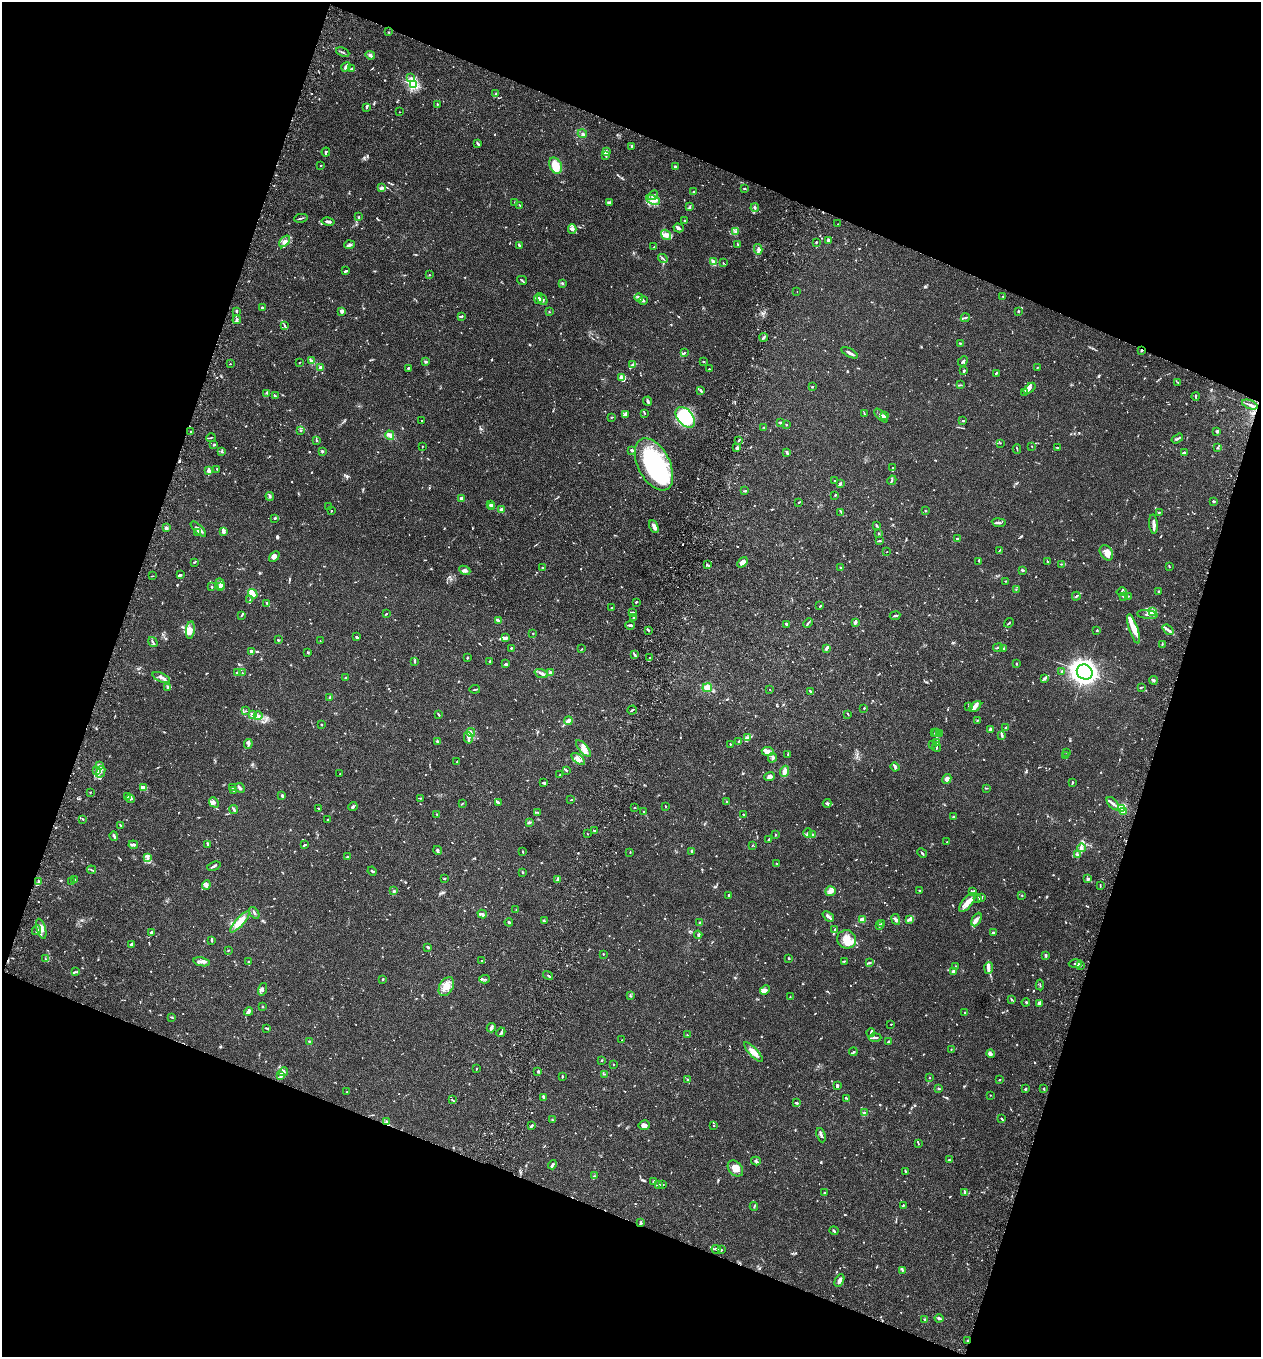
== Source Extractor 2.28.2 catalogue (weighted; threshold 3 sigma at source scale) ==
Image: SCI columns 191-5225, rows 28-5444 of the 5545 x 5468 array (HDU 1 of 3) = the unmasked area's bounding box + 8 px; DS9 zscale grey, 4 x 4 block average (1 PNG px = mean of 4 x 4 image px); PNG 1263 x 1359 px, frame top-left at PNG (2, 2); each listed source drawn as its Kron ellipse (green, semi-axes under 4 px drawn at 4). Shown black and unused: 39% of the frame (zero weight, under 3 of 6 exposures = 3% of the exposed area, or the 3 px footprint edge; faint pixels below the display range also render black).
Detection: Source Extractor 2.28.2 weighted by HDU 2 'WHT'. Background 0.0167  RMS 0.0019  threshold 0.00797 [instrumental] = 3 sigma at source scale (4.09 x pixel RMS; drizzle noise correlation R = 1.36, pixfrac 0.8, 0.05/0.05 arcsec/px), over >= 5 px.
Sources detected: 1287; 10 too faint to see at this stretch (4 x 4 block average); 2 inside a brighter object's white glare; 10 cosmic-ray / hot-pixel residue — neither listed nor drawn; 64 coinciding with a brighter row at this scale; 112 inside a brighter listed object's ellipse — not listed separately; of the other 1089, all 500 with FLUX_AUTO >= 0.651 (the completeness limit of this list) listed and drawn (589 fainter detections not listed), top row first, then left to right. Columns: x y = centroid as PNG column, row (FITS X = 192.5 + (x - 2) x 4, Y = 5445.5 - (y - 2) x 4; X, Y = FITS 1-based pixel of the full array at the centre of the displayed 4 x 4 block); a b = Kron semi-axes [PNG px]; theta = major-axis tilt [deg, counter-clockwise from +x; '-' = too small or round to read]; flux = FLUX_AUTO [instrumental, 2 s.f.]
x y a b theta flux
389 32 2 2 - 0.71
343 52 7 2 -24 1.5
370 55 5 3 - 2.3
346 67 5 3 - 3.1
352 69 3 3 - 2.2
411 78 3 2 - 1.2
413 84 2 2 - 170
496 93 4 3 - 1.2
437 104 2 2 - 0.94
366 108 3 2 - 0.87
399 112 2 2 - 0.67
582 133 5 2 - 1.4
478 143 4 2 - 3.2
632 146 3 2 - 0.98
326 152 4 2 - 1.8
606 152 3 3 - 4.6
606 156 2 2 - 1
321 165 2 2 - 0.68
556 166 8 6 -61 24
675 167 3 2 - 1.8
382 188 3 3 - 2.7
744 189 2 2 - 1.4
693 192 3 2 - 0.91
653 195 5 3 - 2.6
653 200 7 4 -25 6.6
515 202 2 2 - 0.76
609 202 3 2 - 1.1
520 205 3 2 - 0.77
690 207 2 2 - 0.82
755 208 4 2 - 1.8
359 217 3 2 - 1.1
301 218 7 2 13 1.5
328 221 6 2 -11 3.3
685 221 3 2 - 1.8
838 224 2 2 - 0.68
679 228 5 3 - 2.7
572 229 4 4 - 4.5
736 232 4 2 - 1.5
666 235 5 3 - 3.9
828 240 4 3 - 1.9
285 241 7 4 47 3.9
816 242 2 2 - 1.1
349 245 5 3 - 2.5
520 245 3 3 - 1.4
738 245 3 2 - 1.3
654 247 2 2 - 1.4
758 249 5 2 - 3.2
663 258 5 2 - 1.3
713 261 2 2 - 3.5
723 263 2 2 - 0.74
346 271 3 2 - 1.4
429 275 2 2 - 1.3
522 280 5 2 - 1.3
562 283 3 2 - 1
797 291 2 2 - 0.93
1003 296 2 2 - 0.75
639 298 4 3 - 2.4
538 299 5 3 - 4.7
542 299 6 2 -55 1.8
643 300 4 2 - 2
262 308 2 2 - 2.9
236 311 2 2 - 2.3
342 311 2 2 - 6.4
1018 311 3 2 - 1.4
549 312 2 2 - 0.8
461 317 3 2 - 1.1
965 318 4 2 - 1.5
237 320 4 2 - 2
285 326 3 2 - 1.1
764 337 4 2 - 1.6
960 343 3 2 - 0.79
1142 350 3 2 - 0.72
684 353 3 2 - 0.98
849 353 9 2 -29 4.4
312 361 4 2 - 1.6
704 361 2 2 - 1.1
963 361 5 2 - 1.7
300 362 3 2 - 0.65
426 362 3 3 - 1.5
230 364 2 2 - 0.76
633 365 3 2 - 2.1
320 367 3 2 - 3.4
1037 367 2 2 - 0.89
408 368 2 2 - 1.4
709 369 3 2 - 0.93
964 371 4 2 - 1.2
996 373 4 2 - 1.4
622 378 4 3 - 2.6
1178 382 4 2 - 0.72
961 385 3 2 - 0.84
812 387 2 2 - 1.3
1030 388 7 3 39 2.7
701 390 4 2 - 2
267 393 3 2 - 0.74
1025 393 4 2 - 1.3
275 396 3 2 - 1.7
1196 396 4 2 - 1
648 401 4 2 - 2.5
1250 404 8 2 -19 2.1
644 413 2 2 - 0.73
864 413 3 2 - 1.2
625 415 4 3 - 1.6
884 415 3 2 - 0.92
881 416 9 2 -45 2.5
611 417 3 2 - 1.2
685 417 12 7 -49 63
421 421 2 2 - 1
963 421 2 2 - 1.5
780 423 2 2 - 0.77
786 425 2 2 - 0.92
764 427 2 2 - 0.71
301 430 2 2 - 1.1
191 432 2 2 - 2
1217 432 3 2 - 1.4
390 435 5 4 - 4.1
211 438 5 2 - 1.1
1177 438 6 2 31 2.1
739 440 3 2 - 0.86
316 441 2 2 - 0.91
1000 443 3 2 - 0.67
214 445 3 2 - 1.1
422 446 2 2 - 0.65
1032 446 2 2 - 1.2
737 447 3 2 - 1.2
1057 447 3 2 - 0.66
1217 448 2 2 - 0.75
1017 449 5 2 - 1
632 450 4 2 - 2.1
322 451 2 2 - 1.8
222 452 3 3 - 1.5
787 452 4 2 - 2.8
1184 453 3 2 - 1.5
654 464 28 16 -63 140
893 468 2 2 - 1.3
217 469 2 2 - 0.84
208 471 3 3 - 3.6
835 480 2 2 - 0.84
892 480 5 2 - 1.3
840 484 3 2 - 1.9
745 491 3 2 - 1.6
835 495 2 2 - 0.75
270 496 4 3 - 1.8
461 498 2 2 - 15
1213 501 2 2 - 2.9
799 502 2 2 - 0.68
490 504 3 2 - 1.3
329 506 3 2 - 1.3
492 507 4 3 - 2.1
501 509 3 3 - 2.1
331 511 2 2 - 1.1
925 511 3 2 - 0.83
841 512 4 2 - 1
1159 512 2 2 - 1
275 518 3 2 - 1.2
999 523 7 2 -7 2.1
1153 524 10 2 -86 5.3
876 525 3 2 - 1.8
654 527 7 3 -67 3.5
166 528 2 2 - 3.9
198 529 10 3 -45 5.2
223 531 3 3 - 2.8
198 532 2 2 - 9.6
878 534 3 2 - 0.81
957 539 2 2 - 6.5
880 541 2 2 - 1
999 550 3 2 - 0.82
887 552 2 2 - 0.94
1106 553 8 6 -56 7.3
274 557 6 3 40 4.7
979 561 3 2 - 0.71
194 562 3 2 - 1.1
742 562 6 4 49 7.3
1047 562 4 2 - 1.5
1061 564 2 2 - 0.93
707 565 4 2 - 1.5
1169 566 3 2 - 0.87
543 567 3 2 - 0.94
841 568 3 2 - 1.1
465 570 6 3 -24 2.5
1022 570 3 2 - 1.4
180 575 4 2 - 1.7
152 576 3 2 - 0.71
1005 581 2 2 - 0.98
220 584 6 3 -68 5.2
212 587 2 2 - 1.3
220 587 2 2 - 7.4
1016 589 2 2 - 0.65
1121 592 5 4 - 2.6
1159 592 3 2 - 1.2
253 594 5 4 - 4.1
1076 596 4 2 - 1.4
1123 596 4 3 - 1.6
1128 596 2 2 - 0.71
250 600 2 2 - 0.84
636 602 2 2 - 1.5
267 603 3 2 - 1.8
820 606 2 2 - 1.1
611 608 2 2 - 1.4
632 612 3 2 - 0.79
1152 612 4 3 - 3
386 614 2 2 - 0.7
242 615 3 2 - 1.3
1147 615 10 2 -6 3.4
895 616 5 2 - 1.7
633 617 2 2 - 0.92
498 620 3 2 - 1.3
855 622 3 2 - 3.4
808 623 5 2 - 1.2
1009 623 5 2 - 1.3
787 624 3 2 - 4.1
630 625 5 2 - 1.6
1133 629 15 4 -72 12
190 630 9 3 82 7.1
648 630 3 2 - 2
1168 630 6 3 -40 2.7
1097 631 2 2 - 0.89
533 633 2 2 - 0.77
357 637 3 3 - 1.5
506 638 4 3 - 2.2
278 640 2 2 - 1.4
320 641 2 2 - 0.73
153 642 5 2 - 1.4
1162 644 3 2 - 0.97
511 648 2 2 - 1.8
826 648 3 2 - 2.2
998 648 5 2 - 1.2
1003 648 2 2 - 0.93
582 649 2 2 - 0.9
251 651 2 2 - 5.6
308 653 3 2 - 1.2
635 655 2 2 - 0.81
467 658 3 2 - 1
650 658 3 2 - 0.84
415 662 3 2 - 1.2
490 662 2 2 - 1.3
505 664 3 2 - 1.6
1016 664 2 2 - 1.5
1062 671 2 2 - 1.8
237 672 3 2 - 0.86
1085 672 8 7 - 940
242 673 2 2 - 0.72
541 673 7 3 -19 3.1
550 673 2 2 - 3.1
161 678 9 3 -24 4.3
346 678 3 2 - 0.9
1045 679 4 3 - 1.8
1153 680 4 3 - 1.8
168 687 4 3 - 2.5
1141 687 3 2 - 0.83
707 688 5 4 - 7.1
475 689 5 2 - 1
770 689 2 2 - 0.67
811 692 3 2 - 1.3
329 697 2 2 - 1.8
975 706 7 4 42 4.8
969 707 4 2 - 0.82
864 708 2 2 - 1.9
632 710 5 2 - 1.2
246 711 2 2 - 0.67
438 714 3 2 - 1.9
848 714 3 2 - 1.1
252 715 3 3 - 1.8
258 716 4 2 - 2.1
568 721 4 2 - 11
977 721 2 2 - 1.4
321 724 2 2 - 2.5
1006 728 2 2 - 1.5
990 729 3 3 - 2
471 732 4 2 - 1.9
937 732 2 2 - 0.78
934 733 3 2 - 0.66
940 733 2 2 - 0.73
1002 735 3 2 - 1.2
468 737 6 3 -75 3.2
748 737 3 3 - 1.8
437 741 4 2 - 1.1
739 742 3 2 - 0.71
936 742 2 2 - 1.5
248 744 5 3 - 2.5
730 744 2 2 - 1.2
932 744 4 2 - 0.9
936 747 5 2 - 1.2
584 749 10 3 -49 5.2
768 751 6 4 -5 7
1067 752 2 2 - 0.99
788 754 3 2 - 0.88
1065 756 2 2 - 1.8
772 758 5 3 - 2.1
578 759 8 4 -40 5.6
457 762 2 2 - 1.4
99 765 4 3 - 2
895 767 4 2 - 5.3
566 770 4 2 - 1.4
97 771 3 2 - 2.1
784 771 5 3 - 4.8
101 772 6 2 63 2.7
340 773 2 2 - 0.65
560 775 2 2 - 0.76
769 777 5 4 - 3.1
947 779 5 3 - 4.5
1072 782 3 2 - 1.3
544 783 3 2 - 1.8
144 788 4 3 - 2.7
232 788 3 2 - 1
240 788 5 3 - 2.2
986 788 4 2 - 0.77
234 790 2 2 - 1.3
90 792 2 2 - 0.98
128 796 3 2 - 0.71
282 796 3 2 - 1.8
420 798 3 2 - 0.73
130 799 4 2 - 1.9
571 800 3 2 - 0.78
214 802 6 3 -47 2.7
498 802 3 2 - 0.78
727 802 2 2 - 0.76
462 803 2 2 - 0.78
827 803 4 2 - 1.1
1113 804 8 3 -48 3.4
353 806 5 2 - 1.9
665 806 2 2 - 1
318 808 2 2 - 0.73
635 808 2 2 - 0.92
1121 808 3 3 - 29
234 809 4 2 - 2.2
644 811 2 2 - 0.67
538 812 3 2 - 0.82
1124 812 2 2 - 2.1
437 814 2 2 - 1.1
743 815 3 2 - 0.76
954 817 2 2 - 2.7
83 819 4 2 - 0.87
328 820 2 2 - 0.82
529 822 2 2 - 1.7
121 825 3 2 - 0.95
594 831 2 2 - 1.2
808 833 5 4 - 2.8
587 834 2 2 - 0.68
813 834 4 2 - 1
775 835 3 2 - 0.94
114 836 4 2 - 2.9
768 840 3 2 - 1.6
947 842 2 2 - 0.78
133 845 5 2 - 3.7
207 845 3 2 - 0.93
304 845 4 2 - 1.1
752 846 2 2 - 0.69
1081 848 4 3 - 2.7
437 850 4 2 - 1.9
523 851 3 2 - 0.92
691 851 3 2 - 1.5
630 852 2 2 - 0.69
922 853 5 2 - 1.5
1077 855 3 2 - 1
147 857 3 2 - 1.1
347 857 2 2 - 0.85
777 863 2 2 - 0.89
214 866 7 2 19 1.8
91 870 4 2 - 1.1
372 871 5 2 - 1.4
522 872 3 2 - 1.1
75 879 3 2 - 0.85
444 879 3 2 - 0.81
1088 879 3 2 - 2.7
557 880 2 2 - 1.4
39 881 3 2 - 1.5
72 882 3 2 - 0.81
206 885 5 3 - 2.8
1100 886 3 2 - 0.78
919 890 3 2 - 0.78
394 891 4 3 - 1.6
830 891 5 5 - 5.3
972 892 3 2 - 0.86
729 895 2 2 - 2.4
1022 895 3 2 - 1
981 898 4 2 - 1.8
978 899 4 2 - 1.5
967 902 11 5 51 9.1
516 909 3 2 - 0.95
254 913 6 2 -56 2.1
482 914 4 2 - 2.1
828 916 6 2 -41 4.3
896 919 5 3 - 3.1
910 919 4 2 - 1.5
977 919 7 3 61 4.6
862 920 3 2 - 9.2
544 921 3 2 - 0.94
240 922 13 4 48 15
509 922 4 2 - 2.3
700 922 2 2 - 1.2
882 923 3 2 - 0.88
879 925 3 2 - 2.2
41 929 10 4 -73 6.9
835 929 2 2 - 0.88
37 930 5 3 - 2.4
151 932 3 2 - 2.7
993 933 3 3 - 1.7
698 935 4 2 - 1.2
847 939 9 9 - 12
211 940 3 2 - 1.4
132 944 4 2 - 3.5
428 947 3 2 - 3
229 950 3 2 - 0.79
603 954 2 2 - 2.8
1046 955 4 2 - 1.6
788 958 2 2 - 1.2
46 959 3 2 - 0.79
482 961 2 2 - 0.72
844 961 3 2 - 0.94
201 962 8 2 -11 3
248 962 3 2 - 1.3
870 963 3 2 - 1.1
1075 964 6 2 2 1.5
1080 965 3 2 - 0.71
955 966 2 2 - 0.68
989 968 6 3 84 2.8
953 971 2 2 - 6.4
75 972 3 2 - 1.3
548 975 5 2 - 1.2
382 979 2 2 - 2.9
484 979 5 2 - 1.1
1040 985 5 2 - 0.85
446 987 10 6 60 12
262 989 6 2 74 2.4
765 990 5 3 - 2.9
630 996 3 2 - 0.72
790 997 3 2 - 0.69
1011 1000 3 2 - 0.86
1026 1002 4 3 - 1.5
1039 1004 4 2 - 4.4
262 1006 2 2 - 0.97
248 1012 5 2 - 3
965 1013 2 2 - 0.99
172 1017 3 2 - 0.98
891 1024 2 2 - 1.9
267 1028 4 2 - 1.2
491 1028 5 2 - 4.3
501 1032 5 2 - 1.6
871 1033 4 2 - 1.2
687 1035 3 2 - 0.74
875 1038 6 2 3 2.5
622 1040 2 2 - 1.5
309 1041 2 2 - 0.8
889 1041 4 2 - 1.9
951 1049 2 2 - 0.77
753 1052 13 4 -47 7.9
853 1052 4 2 - 1.1
991 1054 4 4 - 2.6
602 1060 2 2 - 0.93
613 1064 2 2 - 0.69
476 1069 2 2 - 0.95
283 1072 5 3 - 4.1
538 1072 3 2 - 1.3
604 1074 2 2 - 0.68
281 1076 3 3 - 2.1
562 1077 2 2 - 1.6
930 1078 2 2 - 0.83
688 1080 2 2 - 0.9
999 1080 3 2 - 0.67
837 1086 3 2 - 2.6
938 1088 2 2 - 0.68
1044 1088 3 2 - 0.72
1025 1089 2 2 - 1.6
347 1092 2 2 - 1.4
990 1095 2 2 - 0.72
543 1098 3 2 - 1.2
847 1098 3 2 - 0.79
452 1100 4 2 - 1
797 1103 4 2 - 1.9
864 1112 2 2 - 0.69
1001 1118 3 2 - 0.98
552 1120 2 2 - 0.71
387 1122 3 3 - 1.4
644 1125 5 5 - 3.9
531 1126 3 2 - 2.6
713 1126 2 2 - 0.66
821 1135 7 2 -71 2.3
918 1143 4 2 - 1
949 1160 2 2 - 2.4
756 1161 5 3 - 1.9
552 1165 5 2 - 1.7
735 1168 9 6 -48 11
905 1171 3 2 - 1.3
594 1176 3 2 - 0.85
654 1181 3 2 - 1.2
659 1184 3 2 - 0.78
662 1185 4 2 - 0.97
964 1192 2 2 - 2.2
825 1193 2 2 - 1.2
903 1205 3 2 - 1
754 1206 4 2 - 1
640 1222 3 2 - 0.87
834 1231 4 2 - 1.3
716 1249 4 2 - 1.6
721 1250 3 2 - 1.4
902 1270 2 2 - 1.2
839 1281 7 3 62 4.8
939 1318 4 3 - 1.8
925 1319 2 2 - 1
968 1341 2 2 - 1.2
Overlapping masked pixels (flux is a lower limit): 2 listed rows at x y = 1142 350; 968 1341
Diffuse or blended objects may show on this block-average render without a row.